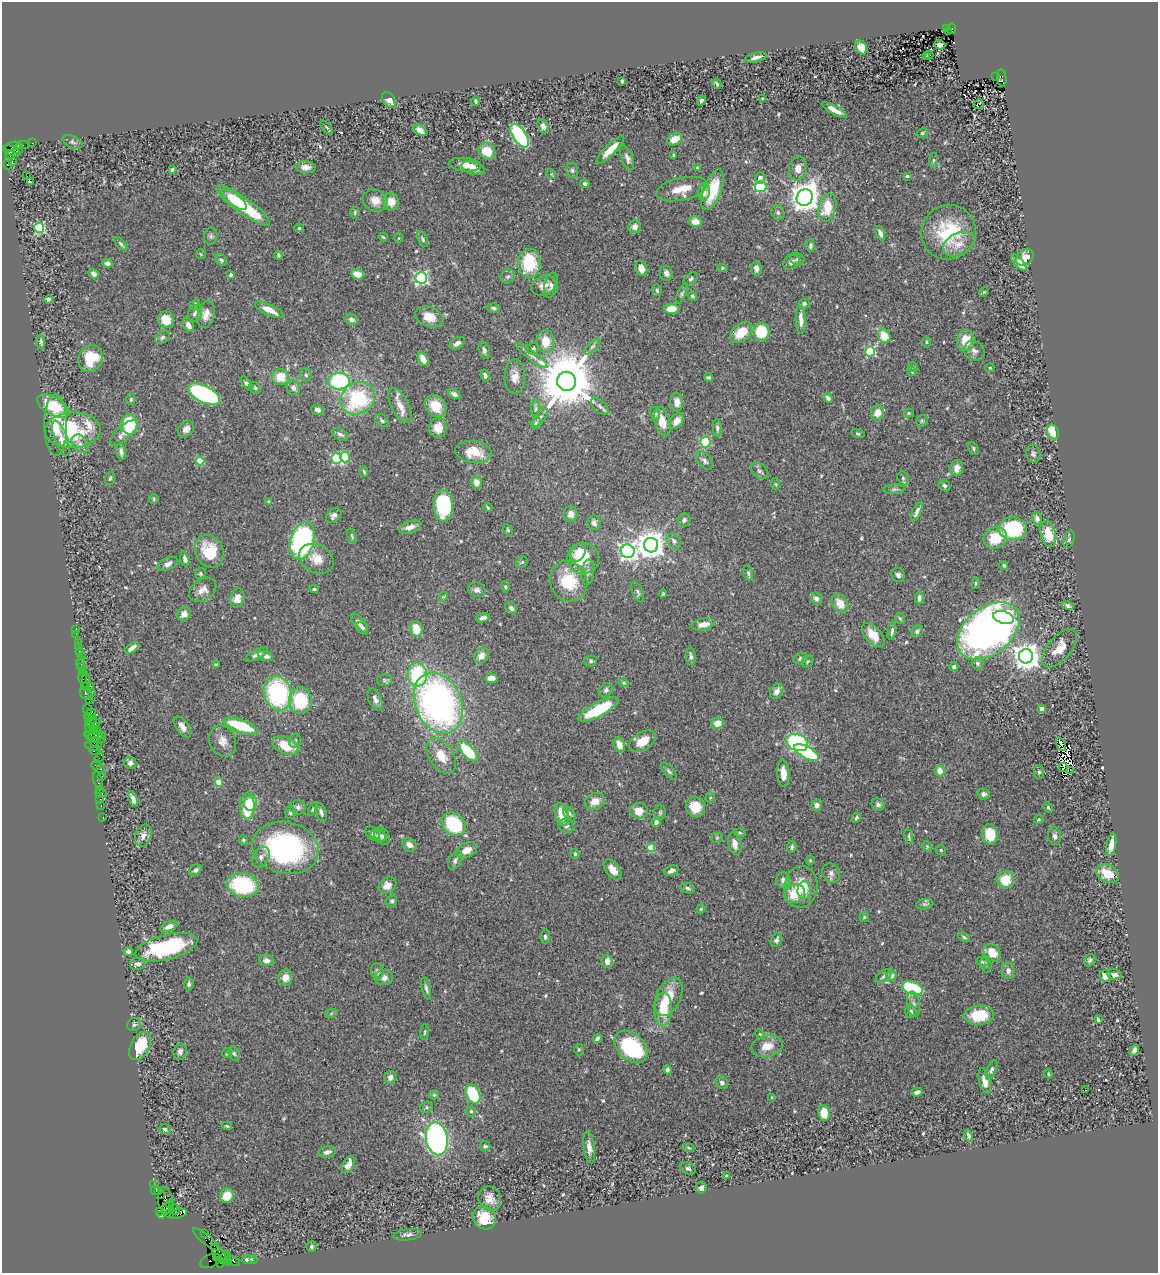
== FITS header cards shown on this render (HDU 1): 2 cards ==
NAXIS1  =                 1156
NAXIS2  =                 1271

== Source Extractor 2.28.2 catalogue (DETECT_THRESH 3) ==
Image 1156 x 1271 px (HDU 1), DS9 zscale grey, 1 PNG px = 1 image px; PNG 1160 x 1275 px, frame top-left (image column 1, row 1271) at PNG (2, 2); each listed source drawn as its Kron ellipse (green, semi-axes under 4 px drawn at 4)
Background 0.597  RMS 0.033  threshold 0.0994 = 3 sigma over >= 5 px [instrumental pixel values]
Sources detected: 560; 2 with non-positive FLUX_AUTO (blend fragments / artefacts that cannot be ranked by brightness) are neither listed nor drawn; of the other 558, the 500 brightest by FLUX_AUTO listed and drawn (58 fainter detections omitted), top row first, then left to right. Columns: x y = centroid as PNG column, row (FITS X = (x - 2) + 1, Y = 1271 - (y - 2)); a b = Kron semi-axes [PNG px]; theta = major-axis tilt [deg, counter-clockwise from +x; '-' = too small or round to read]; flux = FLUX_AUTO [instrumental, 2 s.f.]
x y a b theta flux
946 28 3 2 - 58
952 29 5 3 - 160
949 32 3 2 - 22
940 45 5 4 - 6
861 47 7 5 -55 20
929 55 4 2 - 68
926 56 4 3 - 44
756 57 11 4 13 13
996 77 2 2 - 30
1002 78 8 5 -84 460
622 81 4 3 - 3.8
717 84 5 3 - 4.1
762 98 4 3 - 2.6
389 100 8 5 -50 18
476 101 5 3 - 4.8
701 101 5 4 - 5.1
978 104 5 3 - 78
834 110 14 4 -28 16
543 126 7 5 -69 10
327 128 8 3 -49 3.4
420 130 7 5 -35 20
922 133 6 4 16 2.9
520 136 13 6 -57 340
675 139 8 6 29 29
72 142 10 6 -24 6.8
32 143 2 2 - 7.6
23 145 6 2 -3 38
13 146 8 3 11 69
18 149 5 4 - 88
610 150 19 5 45 33
12 151 9 4 -20 670
487 151 9 7 -49 48
10 155 5 3 - 200
674 155 4 3 - 3.3
627 158 13 5 -69 10
933 160 7 4 82 3.4
12 161 2 2 - 9.6
7 164 6 3 -90 92
464 165 16 6 -5 22
305 167 10 6 -3 18
473 168 12 6 -18 17
697 168 4 4 - 2.8
798 169 12 9 79 19
172 170 3 3 - 3.7
572 170 8 6 -76 5.7
551 174 5 4 - 2.9
27 176 2 2 - 440
907 176 3 3 - 3.2
760 178 5 5 - 9.7
30 182 3 3 - 39
585 184 4 4 - 6.3
761 187 6 5 - 200
682 189 26 11 12 46
712 190 21 9 68 81
704 192 9 5 82 15
805 197 8 7 - 3300
234 199 15 6 -39 48
375 200 13 11 -18 27
391 202 9 8 - 27
243 206 33 7 -36 170
827 207 14 8 76 55
355 213 6 3 74 2.6
778 213 7 6 - 6.3
695 222 7 5 -10 21
635 227 6 6 - 11
39 228 5 5 - 190
299 228 5 4 - 3.2
949 232 28 27 - 140
880 233 7 4 -67 8.9
211 236 8 6 80 6
383 237 4 3 - 3.1
399 238 5 4 - 2.6
423 239 8 4 -67 4.5
121 244 8 4 -46 4.5
959 244 17 11 26 29
810 245 6 4 86 4.7
201 254 5 5 - 2.8
278 255 4 3 - 3.4
1025 257 9 7 45 27
797 259 7 6 - 4.9
221 260 7 5 -44 4.8
791 262 9 7 39 12
107 263 5 4 - 8.4
529 263 14 11 88 110
1019 263 10 4 -48 26
722 268 5 4 - 3.1
756 268 7 5 -82 11
641 269 8 6 -69 16
666 273 7 6 - 9.4
94 274 5 4 - 11
357 274 7 5 -20 22
231 275 3 3 - 6.4
508 276 7 6 - 5.8
421 278 5 5 - 480
691 279 8 5 41 5.3
544 285 13 9 24 18
551 285 12 6 78 9.2
657 290 6 4 -81 4.3
984 292 5 4 - 3.2
682 294 11 4 66 5.5
692 296 5 4 - 3.7
49 299 4 4 - 6.6
804 303 5 5 - 5.5
195 304 6 3 48 2.5
493 308 7 4 -10 4.7
672 309 7 5 -5 39
269 310 15 5 -25 28
195 313 8 6 64 8.9
206 314 14 8 74 21
429 317 14 10 -21 34
351 319 7 5 -24 8.2
166 320 9 7 -57 40
801 320 14 5 -87 18
188 325 7 5 -60 12
761 332 9 8 - 86
741 333 13 8 41 50
884 336 7 6 - 41
162 337 8 5 39 5.1
966 340 10 9 - 40
546 341 11 8 -88 43
41 342 7 4 -85 5.9
926 342 5 4 - 2.7
457 343 8 5 33 9.4
592 346 10 4 45 5.3
533 349 6 5 - 4.2
484 350 9 5 -76 6.8
870 351 5 5 - 180
974 351 11 9 -41 11
531 355 19 4 -37 11
91 359 14 11 59 70
423 359 7 4 -62 27
913 367 5 5 - 4.2
990 368 4 4 - 2.8
912 371 5 4 - 2.8
306 375 6 5 - 4.7
485 376 6 4 -71 6.1
280 377 8 8 - 42
515 377 17 10 89 23
709 377 4 4 - 3.6
339 381 11 8 2 210
567 381 9 9 - 20000
247 383 8 4 -51 5.6
255 388 6 5 - 4.1
293 388 7 6 - 8.6
204 394 17 8 -26 380
454 394 6 4 -30 7.3
358 398 18 15 33 190
828 398 5 4 - 7.5
131 399 6 4 90 3.6
677 402 9 6 -89 17
400 405 19 8 -64 26
53 406 17 9 -30 86
436 406 12 10 -48 40
600 406 10 6 -45 8
536 409 9 4 89 4.8
317 410 6 5 - 9.5
878 412 7 6 - 24
655 413 6 5 - 4
909 413 5 4 - 3.3
540 418 11 5 52 7.3
382 421 8 5 -40 4.9
662 421 15 7 -75 31
676 421 8 6 52 19
922 421 6 5 - 3.8
536 423 6 5 - 3.6
129 424 10 8 -88 130
56 425 31 11 -89 56
438 428 10 8 85 27
717 428 9 4 -88 5.8
186 429 9 7 44 11
73 430 28 17 2 180
1053 432 7 5 -64 66
124 433 17 7 43 16
340 434 8 5 -27 8.2
858 434 7 4 -13 3.4
61 438 18 6 -70 18
705 442 5 5 - 78
80 444 10 7 -46 13
973 448 7 5 -63 3.8
121 452 8 4 -82 8.9
473 452 18 11 -8 42
1033 454 9 7 -78 6.1
345 457 5 5 - 130
336 458 5 5 - 210
200 461 4 4 - 100
705 461 10 6 -50 8.2
957 468 8 6 86 17
759 471 10 6 -38 7.2
364 472 5 3 - 3.4
110 478 6 5 - 3.8
903 478 7 5 -70 4.8
476 483 6 5 - 18
776 484 6 4 -87 2.6
944 486 6 5 - 4.7
894 489 11 5 2 5.8
154 499 5 4 - 2.8
269 502 4 3 - 3.7
443 506 15 9 -90 160
488 507 5 3 - 2.8
917 512 10 4 67 9.9
571 514 8 7 - 12
334 515 9 6 44 10
1037 518 7 5 -75 7.1
684 520 7 6 - 6.5
594 523 7 6 - 8.6
410 527 11 5 19 14
1013 529 14 11 2 200
508 530 6 4 -60 3.1
1048 534 13 7 -76 56
352 536 8 4 -72 3.4
995 538 12 10 28 65
1069 539 9 5 72 5.2
302 541 19 11 75 450
674 541 8 6 -50 9
651 545 7 7 - 3200
209 551 17 14 -64 70
628 551 7 7 - 970
578 552 10 6 57 24
583 558 16 15 - 86
185 559 7 4 -73 7.9
316 559 18 13 -29 34
522 562 6 5 - 3.4
168 564 11 6 26 9.6
1004 565 4 3 - 3.5
588 572 12 6 82 9.7
201 573 5 5 - 3.5
748 573 8 4 -75 4.4
898 575 7 6 - 7
568 581 21 18 -66 95
976 583 6 4 77 3.2
505 587 6 4 -87 3.1
314 589 5 3 - 3.6
203 590 15 10 35 18
477 590 9 7 -17 9.2
638 592 11 5 -67 6
663 594 4 2 - 2.6
443 597 5 4 - 2.7
237 598 10 7 76 17
816 598 6 5 - 9.1
919 598 6 4 85 10
840 603 10 7 -55 31
1068 606 6 3 -15 8.8
511 608 6 5 - 7.2
184 614 7 6 - 15
483 618 7 4 14 8.2
900 618 6 4 -61 2.9
1004 618 10 6 -15 89
360 624 12 5 -54 11
703 624 12 6 11 21
362 627 6 5 - 5.4
416 629 8 6 -80 40
76 630 2 2 - 8.5
892 631 9 3 83 6.8
917 631 6 5 - 5.4
988 631 35 23 38 1300
76 634 2 2 - 3.2
873 635 14 8 -49 37
78 642 2 2 - 15
78 647 2 2 - 7.3
132 648 8 4 36 13
1059 648 23 11 50 38
79 651 4 3 - 62
257 655 12 4 27 8.8
82 656 2 2 - 7.8
266 656 7 5 -19 13
481 656 8 6 55 20
691 656 9 5 -87 7.4
1026 656 7 7 - 3100
800 659 6 5 - 7.6
591 661 6 5 - 4
807 661 6 5 - 4.2
81 663 7 4 88 55
978 663 6 5 - 5.8
216 665 4 3 - 3.8
81 667 3 2 - 55
954 667 4 4 - 5
82 671 2 2 - 32
417 675 12 9 -84 160
83 678 6 4 -90 88
491 678 6 5 - 19
384 680 7 6 - 4.2
86 681 9 3 -86 59
624 683 5 4 - 3
91 686 3 2 - 110
84 687 3 2 - 25
606 690 8 6 48 6.1
777 691 8 6 56 12
92 693 3 2 - 63
278 693 17 14 -75 290
86 694 7 5 -46 140
375 699 12 6 -66 10
300 700 13 11 -88 120
89 701 2 2 - 25
438 703 32 23 -66 930
87 709 5 4 - 76
599 709 22 7 28 120
1042 709 4 4 - 31
90 714 6 4 36 120
89 718 3 3 - 57
93 720 4 2 - 68
94 723 7 4 18 220
717 723 6 6 - 22
241 726 18 6 -19 120
90 727 7 2 -75 120
183 727 12 6 -55 12
94 729 2 2 - 30
97 731 2 2 - 20
95 735 11 2 -1 56
96 739 10 3 -8 170
223 741 16 13 -70 23
295 741 7 5 72 6.1
643 741 15 9 32 36
95 742 5 2 - 95
797 742 11 8 -22 240
1061 744 7 2 -60 5.7
286 745 14 8 -24 58
619 745 8 5 -68 21
94 746 8 5 -8 120
95 751 6 3 -19 53
468 751 13 6 -47 97
807 752 13 6 -28 170
441 756 20 12 -58 41
99 757 6 2 56 73
130 763 6 6 - 10
96 765 5 5 - 57
1063 767 4 2 - 3.1
100 769 3 3 - 60
1070 770 3 2 - 2.7
669 771 10 5 -48 5.3
940 771 5 5 - 20
1039 772 7 5 -90 4.9
783 773 14 6 -85 24
102 776 4 3 - 50
98 780 9 3 -78 75
219 782 4 4 - 59
99 789 3 2 - 26
101 794 6 3 -19 82
983 794 6 5 - 7.5
710 798 5 4 - 3.2
100 799 2 2 - 16
133 799 8 4 -68 11
595 801 10 8 25 23
250 803 7 6 - 71
817 805 6 5 - 8.6
878 805 7 6 - 6.1
101 806 3 2 - 29
247 806 13 7 -88 120
298 807 8 7 - 8
695 807 10 9 - 39
1048 807 5 3 - 2.9
313 809 7 4 65 3.5
639 811 9 7 2 30
290 812 6 5 - 4
321 812 10 5 -70 7.9
660 812 7 5 88 4.3
569 813 8 5 -51 5.4
562 815 12 6 -73 40
103 817 2 2 - 14
856 818 5 4 - 4.1
1038 819 5 4 - 2.9
656 822 5 4 - 8.2
454 824 13 10 -39 140
566 826 7 7 - 8.4
740 833 6 4 -2 3.4
373 834 8 5 -44 6.4
990 834 10 7 -79 54
378 835 8 6 -30 7
143 836 11 7 68 15
382 836 9 7 -54 8
909 836 7 3 -80 3.4
1055 836 9 6 -82 7.8
717 838 5 5 - 3.1
243 840 5 4 - 2.8
735 844 11 6 -77 18
409 845 7 6 - 13
1111 845 11 4 78 20
927 846 6 4 -48 2.9
792 847 6 4 85 4.5
286 848 33 26 -14 420
651 848 4 4 - 87
466 850 11 7 27 22
941 850 5 4 - 2.8
575 854 5 4 - 3.1
261 857 11 8 61 11
455 860 10 6 63 6.8
810 860 4 4 - 2.6
613 869 11 6 -52 20
196 870 6 5 - 5.5
671 871 7 4 21 9.4
831 873 10 8 -54 9.1
1108 874 12 8 -30 46
783 880 7 7 - 12
1006 880 8 8 - 58
243 885 16 12 -13 180
387 885 9 7 33 22
801 887 21 16 82 63
688 888 7 5 -22 4.4
805 890 9 7 86 16
794 894 10 9 - 55
392 901 6 5 - 4.8
925 904 9 5 9 5.2
701 909 5 4 - 2.7
864 917 5 5 - 3
169 926 9 5 24 13
545 937 7 5 -86 5.4
964 937 6 4 -22 4.1
776 940 7 5 60 5.7
166 947 32 12 14 230
128 951 5 4 - 6
992 953 10 7 -46 41
266 960 7 5 -7 12
1090 960 6 5 - 5.2
607 961 6 5 - 15
982 962 6 4 -22 3.5
138 964 8 6 10 8.6
986 964 8 5 -76 4.7
377 971 8 6 -77 7.4
1008 971 8 6 89 11
891 975 5 5 - 15
1114 975 7 5 -15 11
883 976 9 5 37 5.7
1105 976 6 5 - 16
285 978 8 7 - 18
384 978 9 7 3 13
189 984 6 5 - 5.9
426 988 11 4 -78 6.4
912 988 10 6 -21 180
669 997 20 12 65 54
913 1004 13 6 -80 8.7
663 1009 17 8 88 61
910 1012 6 6 - 6.8
331 1014 6 4 20 3.1
979 1015 15 9 6 71
1098 1020 3 3 - 3.3
134 1025 7 6 - 4.6
425 1032 8 3 85 2.9
760 1034 5 4 - 2.7
597 1038 5 3 - 6.7
140 1046 15 9 61 72
767 1046 16 10 11 30
631 1047 19 13 -44 210
579 1049 6 4 -89 2.8
1134 1050 6 4 57 12
180 1052 8 6 82 8.1
227 1053 5 4 - 2.9
234 1053 7 5 -73 5
668 1070 4 4 - 6
992 1070 10 4 67 5.8
1048 1074 4 3 - 2.6
390 1077 6 6 - 12
985 1081 13 5 -76 25
722 1083 7 6 - 5.9
1085 1090 3 2 - 4.4
917 1092 5 4 - 7.7
473 1094 10 6 -65 130
434 1095 5 4 - 3.6
772 1097 4 3 - 2.6
426 1107 6 5 - 4.4
471 1111 5 4 - 3.9
824 1113 8 6 -79 41
227 1126 5 3 - 3
165 1129 6 5 - 5.7
968 1135 6 4 -77 6.3
437 1139 16 11 -80 770
485 1146 5 4 - 4.9
589 1147 16 5 -82 14
689 1148 6 4 -9 3.3
327 1152 9 5 12 10
348 1165 9 5 62 21
688 1168 8 5 -21 5.2
726 1176 3 3 - 2.8
154 1185 2 2 - 9
701 1188 6 5 - 7.9
155 1190 4 2 - 25
159 1190 3 2 - 18
161 1196 2 2 - 18
227 1196 7 6 - 30
490 1199 12 11 - 20
166 1201 13 7 -78 230
169 1205 4 3 - 360
166 1209 6 3 65 630
175 1209 5 4 - 520
160 1212 4 3 - 130
170 1213 3 3 - 21
178 1214 9 4 18 110
161 1216 4 3 - 52
484 1218 12 11 - 59
205 1234 2 2 - 8.4
408 1235 14 5 8 8.6
206 1239 17 4 -39 44
311 1246 5 5 - 3.6
219 1254 11 5 -53 600
217 1257 4 4 - 330
226 1258 7 5 81 520
254 1259 3 2 - 25
249 1260 6 3 1 8.3
211 1261 11 6 23 130
233 1261 7 3 -27 60
220 1262 5 3 - 45
228 1263 4 3 - 57
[58 fainter detections neither listed nor drawn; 2 non-positive-flux detections neither listed nor drawn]